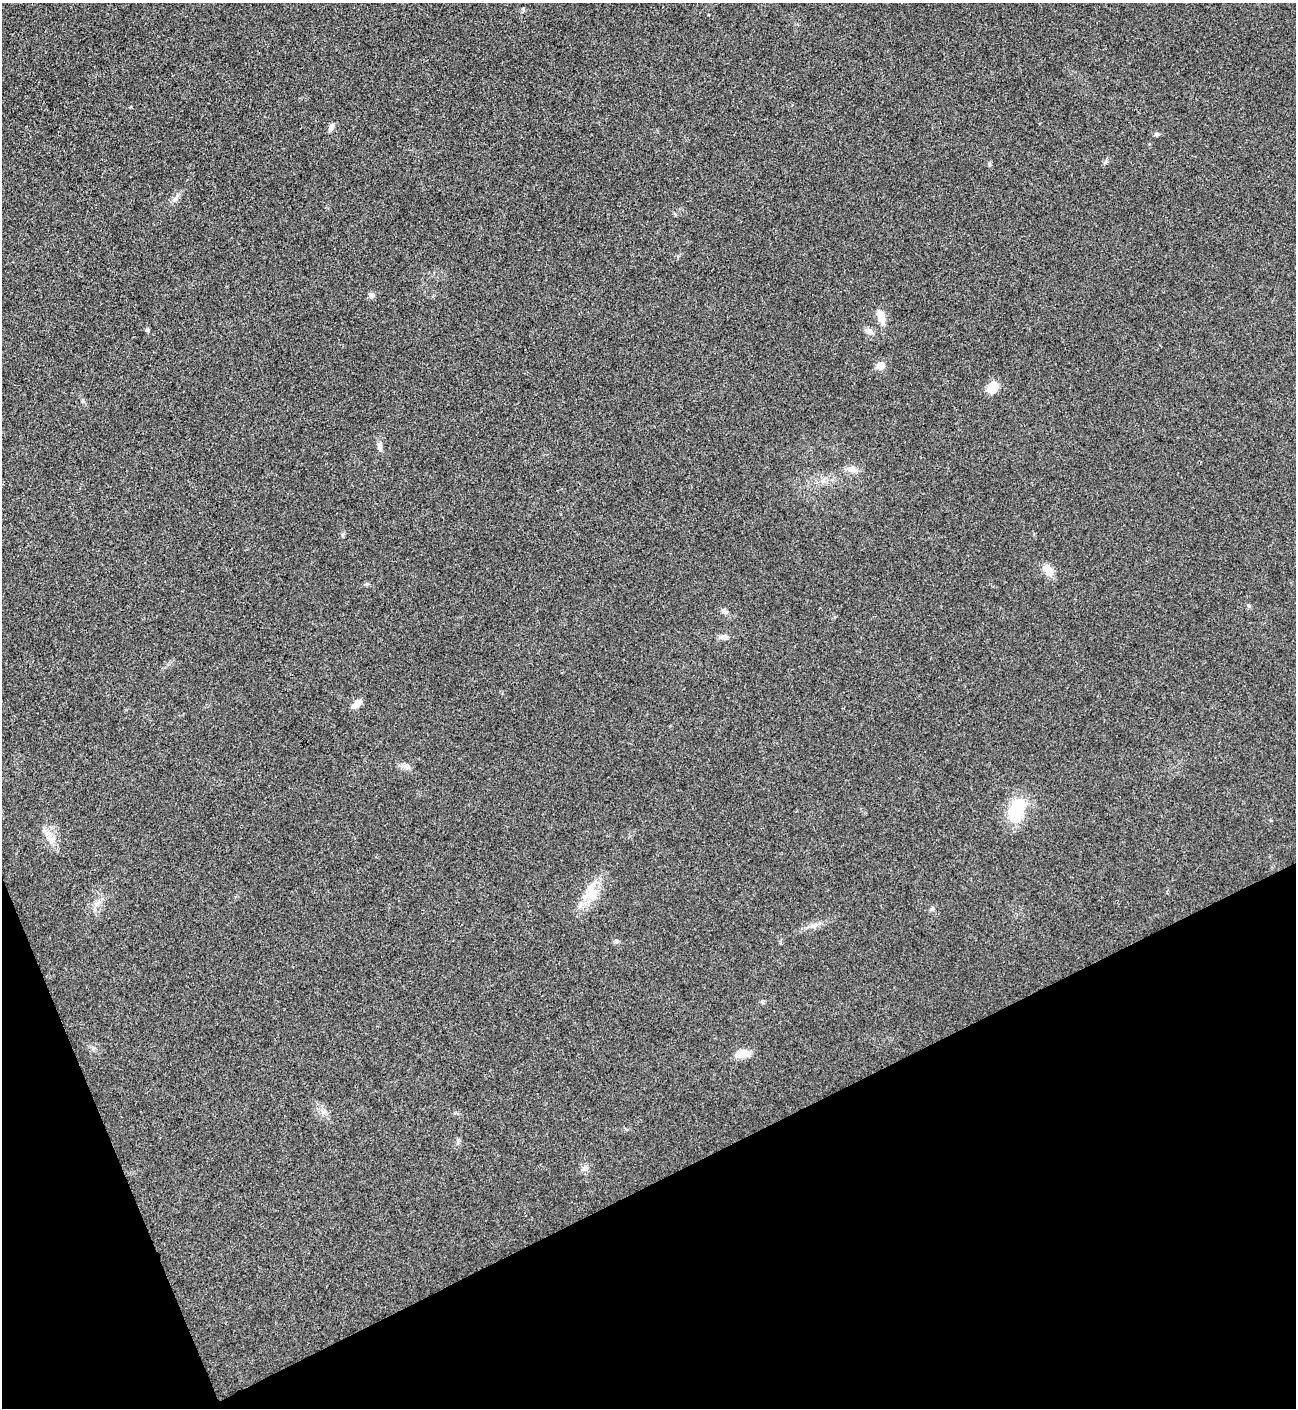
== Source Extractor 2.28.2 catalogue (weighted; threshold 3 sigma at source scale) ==
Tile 14 of 4 x 4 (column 2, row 4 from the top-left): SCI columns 1582-2875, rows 3-1408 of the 5618 x 5629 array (HDU 1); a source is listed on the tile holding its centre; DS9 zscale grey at full resolution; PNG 1298 x 1410 px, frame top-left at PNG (2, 3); no overlay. Shown black and unused: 20% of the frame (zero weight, under 3 of 4 exposures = <1% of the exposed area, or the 3 px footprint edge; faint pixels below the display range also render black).
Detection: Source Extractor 2.28.2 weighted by HDU 2 'WHT'; one run over the whole footprint, this tile lists its part. Background 0.0202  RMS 0.0056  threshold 0.0251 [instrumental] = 3 sigma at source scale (4.5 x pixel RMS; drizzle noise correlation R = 1.50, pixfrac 1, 0.05/0.05 arcsec/px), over >= 5 px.
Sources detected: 30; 1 inside a brighter listed object's ellipse — not listed separately; the other 29 listed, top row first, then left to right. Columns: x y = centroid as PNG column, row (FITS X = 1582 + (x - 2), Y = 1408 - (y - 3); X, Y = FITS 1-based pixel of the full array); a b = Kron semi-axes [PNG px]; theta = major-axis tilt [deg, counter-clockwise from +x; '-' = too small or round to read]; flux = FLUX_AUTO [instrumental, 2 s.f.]
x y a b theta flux
523 10 7 3 -77 0.54
331 127 12 6 68 2.2
1157 134 7 5 1 1.1
1105 162 7 4 71 0.99
990 164 7 4 71 0.77
175 198 9 6 62 2.1
371 295 9 7 -80 1.5
881 316 14 8 -72 7.1
147 330 5 5 - 0.88
869 331 13 6 -26 2.5
880 366 6 5 - 11
993 387 13 10 64 9.8
380 448 11 6 -75 2.2
852 469 12 9 -14 3.9
1049 570 16 9 -56 6.1
367 584 6 4 44 0.78
1249 606 6 4 -44 0.82
724 612 8 6 -26 1.9
724 637 14 6 -1 2.4
357 704 14 6 40 3.8
405 766 16 5 -14 2.5
1017 809 29 16 72 26
49 836 23 9 -61 6.4
592 894 19 17 -85 12
97 903 15 7 42 3.7
814 925 14 5 13 2.9
616 941 7 6 - 1.2
743 1054 13 7 9 12
585 1168 9 8 - 2.4
Unlisted compact peaks at least as high as the median listed source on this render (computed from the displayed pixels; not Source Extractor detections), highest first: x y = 932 909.